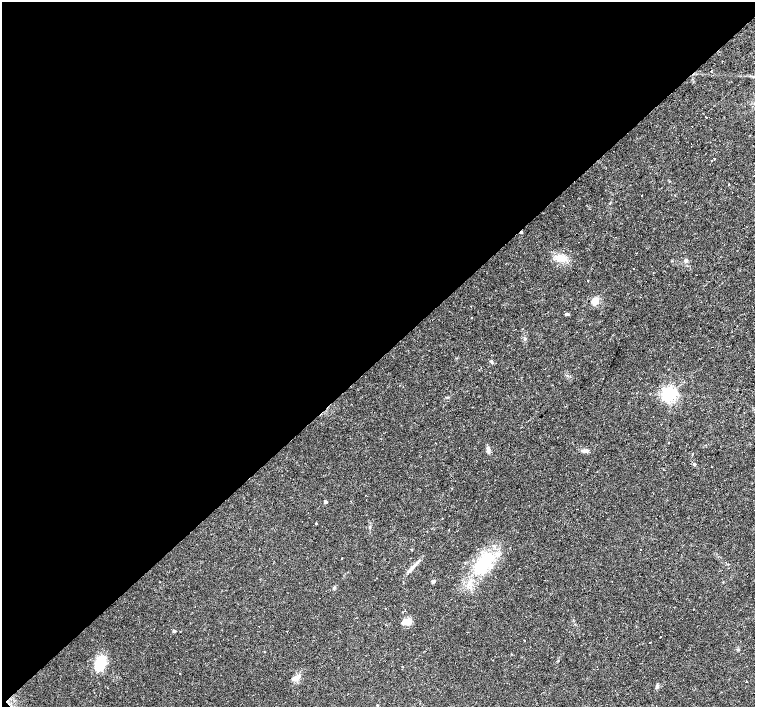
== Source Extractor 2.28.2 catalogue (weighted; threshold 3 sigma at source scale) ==
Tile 5 of 4 x 4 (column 1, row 2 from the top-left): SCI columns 1-1505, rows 3036-4444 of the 6021 x 6003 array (HDU 1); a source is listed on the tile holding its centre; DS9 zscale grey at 2 x 2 block average (1 PNG px = mean of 2 x 2 image px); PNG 757 x 709 px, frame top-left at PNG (2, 2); no overlay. Shown black and unused: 51% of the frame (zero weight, under 3 of 4 exposures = <1% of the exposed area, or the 3 px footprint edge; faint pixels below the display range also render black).
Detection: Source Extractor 2.28.2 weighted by HDU 2 'WHT'; one run over the whole footprint, this tile lists its part. Background 0.033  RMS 0.0024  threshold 0.011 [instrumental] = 3 sigma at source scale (4.5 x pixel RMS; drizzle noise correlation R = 1.50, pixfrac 1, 0.0396/0.0396 arcsec/px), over >= 5 px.
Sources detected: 55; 12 cosmic-ray / hot-pixel residue — not listed; the other 43 listed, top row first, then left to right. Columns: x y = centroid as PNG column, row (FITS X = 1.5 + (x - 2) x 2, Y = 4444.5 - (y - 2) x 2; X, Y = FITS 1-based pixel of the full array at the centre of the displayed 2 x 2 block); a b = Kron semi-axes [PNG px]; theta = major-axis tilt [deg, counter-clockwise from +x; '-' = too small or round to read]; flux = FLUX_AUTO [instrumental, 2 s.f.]
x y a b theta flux
711 71 2 2 - 0.95
706 117 3 2 - 0.33
714 159 2 2 - 2.6
711 161 2 2 - 0.7
563 258 13 7 4 5
686 260 5 4 - 1.3
588 280 2 2 - 0.46
595 301 7 5 64 5.2
489 305 2 2 - 0.35
567 314 4 3 - 1.2
491 362 5 3 - 0.88
669 394 4 4 - 190
436 443 2 2 - 0.36
488 450 8 4 -77 2.1
585 451 8 4 0 1.9
694 464 3 3 - 1.1
366 495 2 2 - 0.4
351 501 2 2 - 1
325 502 3 3 - 1.2
316 523 3 2 - 0.52
411 550 3 2 - 0.37
640 550 2 2 - 4
342 558 2 2 - 0.38
483 564 30 16 52 31
413 567 15 3 44 2.9
433 581 3 2 - 2.4
723 582 2 2 - 0.29
385 608 2 2 - 0.19
405 610 2 2 - 0.28
407 621 11 6 -11 4.6
174 631 3 3 - 0.98
287 631 2 2 - 0.63
660 637 2 2 - 0.27
525 640 2 2 - 0.32
650 642 2 2 - 0.74
738 650 4 3 - 0.59
512 654 3 2 - 0.23
100 663 12 8 69 20
179 673 2 2 - 0.33
294 679 8 6 9 2.4
746 681 2 2 - 0.41
657 686 6 4 76 1.2
377 705 3 2 - 0.33
Diffuse or blended objects may show on this block-average render without a row.